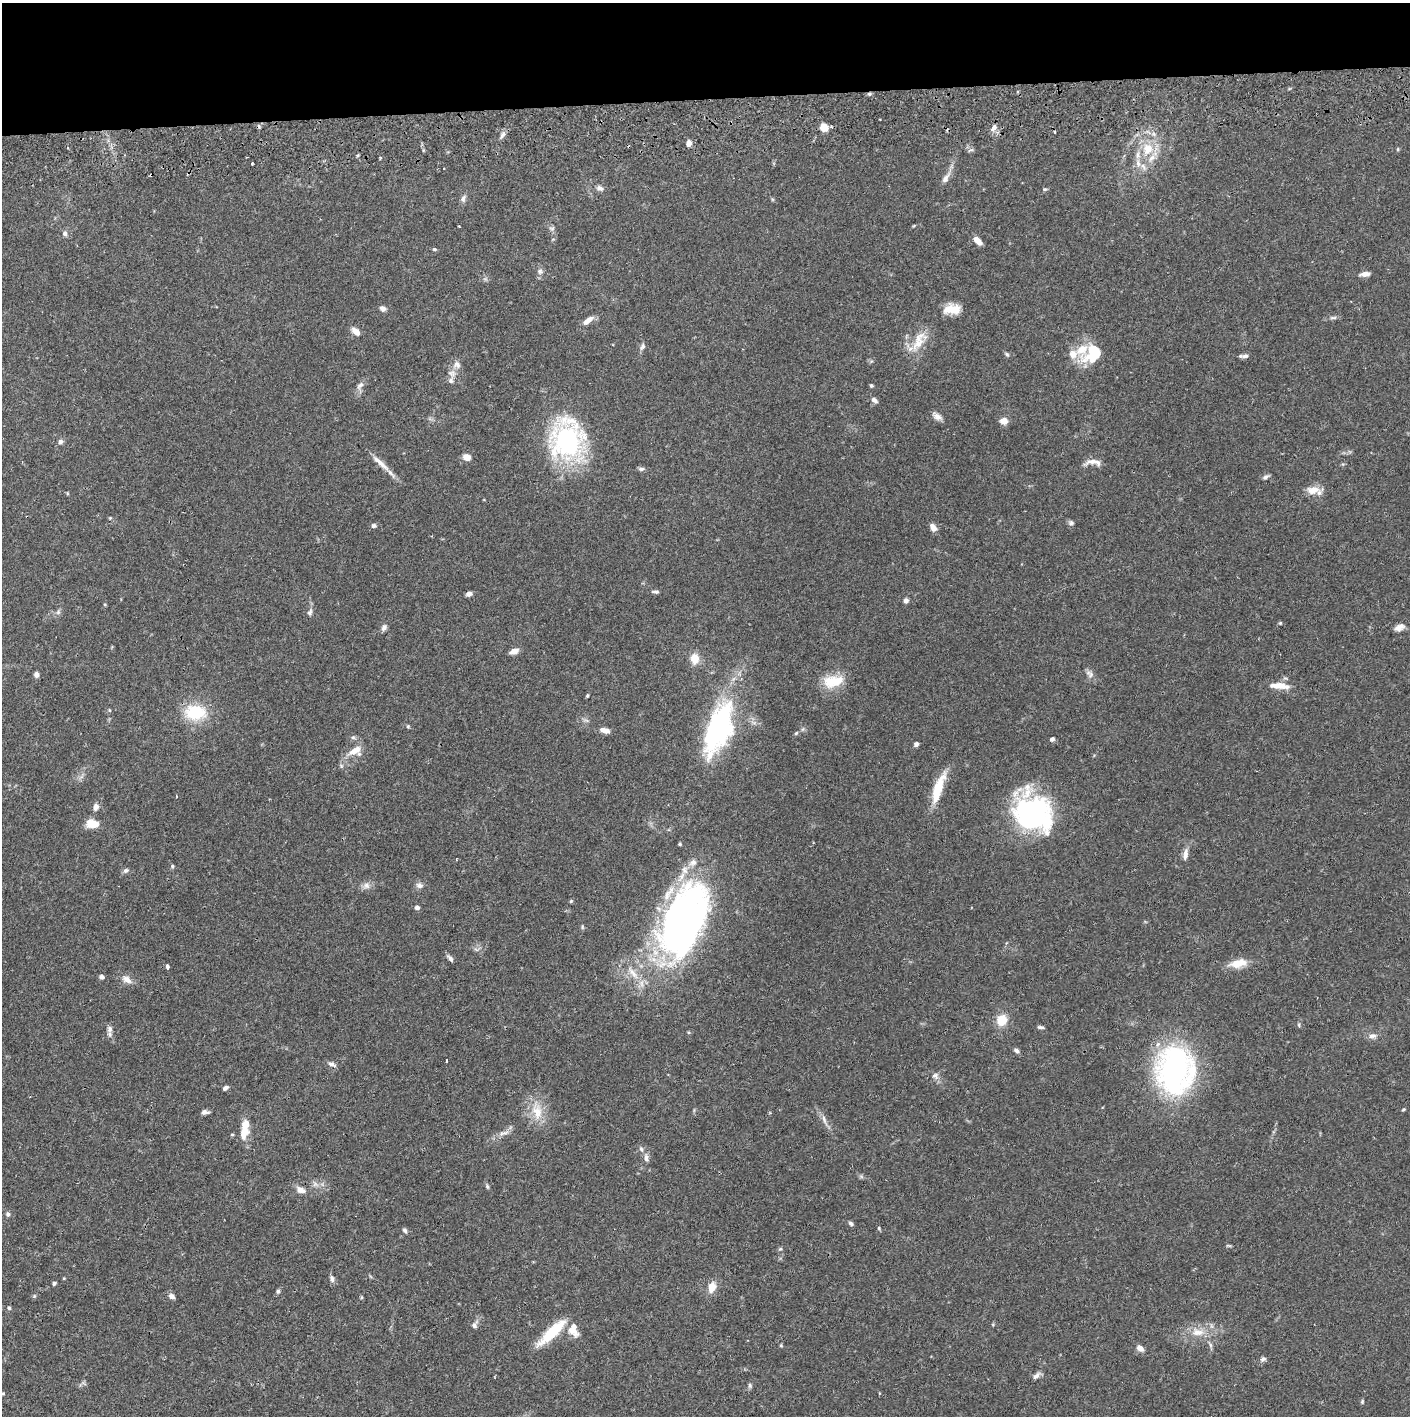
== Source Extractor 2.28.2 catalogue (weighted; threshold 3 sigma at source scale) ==
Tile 2 of 3 x 3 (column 2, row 1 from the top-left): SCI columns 1412-2819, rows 2884-4297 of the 4233 x 4354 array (HDU 1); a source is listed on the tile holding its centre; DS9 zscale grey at full resolution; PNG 1412 x 1418 px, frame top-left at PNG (2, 3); no overlay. Shown black and unused: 7% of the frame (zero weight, under 2 of 3 exposures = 3% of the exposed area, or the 3 px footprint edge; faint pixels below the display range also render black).
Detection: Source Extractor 2.28.2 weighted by HDU 2 'WHT'; one run over the whole footprint, this tile lists its part. Background 0.0674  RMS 0.0048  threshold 0.0217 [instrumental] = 3 sigma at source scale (4.5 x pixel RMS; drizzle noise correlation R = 1.50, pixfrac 1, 0.05/0.05 arcsec/px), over >= 5 px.
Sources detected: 168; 4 inside a brighter object's white glare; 3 cosmic-ray / hot-pixel residue — not listed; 14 inside a brighter listed object's ellipse — not listed separately; the other 147 listed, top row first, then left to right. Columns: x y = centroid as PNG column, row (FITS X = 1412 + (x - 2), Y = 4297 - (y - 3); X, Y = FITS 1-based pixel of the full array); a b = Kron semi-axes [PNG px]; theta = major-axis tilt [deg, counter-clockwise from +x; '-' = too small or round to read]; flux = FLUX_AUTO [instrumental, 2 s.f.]
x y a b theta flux
869 94 5 5 - 0.85
824 127 10 8 -52 4.8
993 128 7 4 55 3.6
1055 132 4 2 - 0.56
503 135 11 6 57 1.7
689 143 6 5 - 3.4
1148 149 18 14 73 12
1398 149 5 3 - 0.53
971 150 9 3 22 0.76
358 155 4 3 - 0.55
252 163 3 2 - 0.67
1143 167 12 6 -51 2.3
946 178 16 7 56 3
600 188 10 7 -16 1.8
1045 189 5 4 - 0.68
463 199 10 6 64 1.8
459 226 2 2 - 0.41
552 229 8 5 -17 1.1
65 233 7 6 - 1.5
977 240 9 5 -46 4.4
434 249 6 4 -1 0.68
540 271 8 7 - 1.6
1365 274 11 5 5 2.7
383 308 7 6 - 1.9
952 309 19 11 2 8.1
1333 318 12 4 0 1.2
588 320 15 6 37 3.7
356 331 11 6 -42 3.5
919 341 34 14 58 11
642 346 9 6 61 1.6
1082 349 32 24 -72 13
1007 354 7 4 -45 0.82
1245 356 10 6 4 1.6
452 373 12 10 -33 3.3
360 385 12 7 44 2.3
871 385 4 4 - 0.76
874 400 8 6 -40 1.9
937 416 13 7 -32 2.6
1004 421 8 7 - 3.5
567 440 37 30 -85 87
60 442 7 5 40 1.7
467 457 7 6 - 4.3
1092 461 21 8 8 3.8
380 463 33 7 -43 5.4
641 469 8 5 1 1.2
1265 477 9 5 35 1.2
1313 490 19 9 7 5.9
67 493 5 3 - 0.4
110 518 5 3 - 0.41
1071 523 7 6 - 1.1
374 526 7 6 - 1.1
933 527 10 6 -56 2.9
656 592 10 4 -1 1.1
469 594 7 5 27 1.5
906 601 5 5 - 1.8
58 612 7 6 - 1.2
310 612 10 6 74 1.6
1280 623 5 4 - 0.54
384 627 8 6 69 1.7
1399 627 12 7 26 3
514 651 9 6 18 3.2
695 659 13 10 -89 5.6
1090 674 12 8 -41 2.3
36 675 5 5 - 2.1
833 681 27 15 10 13
1277 686 24 8 1 5.8
587 695 4 3 - 0.53
109 710 5 3 - 0.44
195 712 30 20 -4 19
408 726 5 4 - 0.6
718 728 62 25 70 76
803 729 7 4 71 0.75
605 730 11 6 -14 3.1
796 733 5 4 - 0.69
353 737 6 5 - 0.91
1052 739 5 4 - 1.2
916 744 6 5 - 1.3
355 750 21 9 28 5.9
938 788 36 9 71 14
176 796 4 2 - 0.35
96 807 8 7 - 2.3
1031 814 39 35 5 81
92 824 13 8 -7 8
680 844 4 4 - 0.56
1185 854 17 6 81 2.9
172 866 5 4 - 0.67
126 870 7 5 29 1.3
366 885 11 9 26 2.5
419 885 9 7 -9 2
571 901 6 4 46 0.56
417 907 4 4 - 2
682 924 76 40 79 190
582 927 6 4 -89 0.62
450 959 9 5 -53 1.6
1238 963 24 10 10 7.2
167 967 4 3 - 2.6
633 973 25 7 -52 6.5
101 977 4 4 - 2.2
127 979 15 8 -32 3.5
1002 1020 12 10 62 8.2
1299 1025 6 4 -88 0.62
1041 1027 9 4 -8 1
110 1029 10 7 86 2
1373 1036 12 7 6 2.3
1016 1051 8 5 -42 1.3
446 1060 4 3 - 3.2
332 1064 12 6 -21 1.7
1175 1070 41 32 88 140
935 1076 10 8 -36 2.2
225 1088 6 4 31 1.5
1403 1109 5 3 - 0.52
537 1111 27 14 -77 10
205 1112 8 5 -2 1.7
824 1119 14 5 -75 2.2
244 1132 18 11 78 6.3
504 1133 18 5 18 2.5
232 1134 5 3 - 0.49
641 1149 7 5 -62 1.2
646 1157 10 7 -84 2.1
861 1176 7 4 -19 0.85
487 1187 7 4 -63 0.79
301 1190 13 7 -26 3.2
8 1214 6 6 - 1.1
851 1223 7 5 -33 1
879 1228 5 4 - 0.57
405 1230 7 5 -60 1
1229 1246 8 3 -1 0.6
780 1249 5 4 - 0.65
332 1279 10 6 -79 1.5
54 1283 5 4 - 0.91
712 1287 12 9 75 5.3
278 1291 6 5 - 0.96
34 1296 6 5 - 0.68
172 1296 7 6 - 2.1
9 1308 6 5 - 0.85
474 1325 11 7 58 2
573 1330 17 11 -69 6.6
552 1332 39 10 43 18
1198 1332 19 11 -5 7.1
781 1345 5 4 - 0.55
1210 1345 7 4 -88 1
1140 1348 8 6 -40 3
1263 1359 8 6 33 1.3
1036 1376 12 6 45 1.8
750 1385 7 5 -90 0.96
3 1393 5 3 - 0.48
1362 1401 6 4 71 0.6
Overlapping masked pixels (flux is a lower limit): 2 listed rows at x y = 869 94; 301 1190